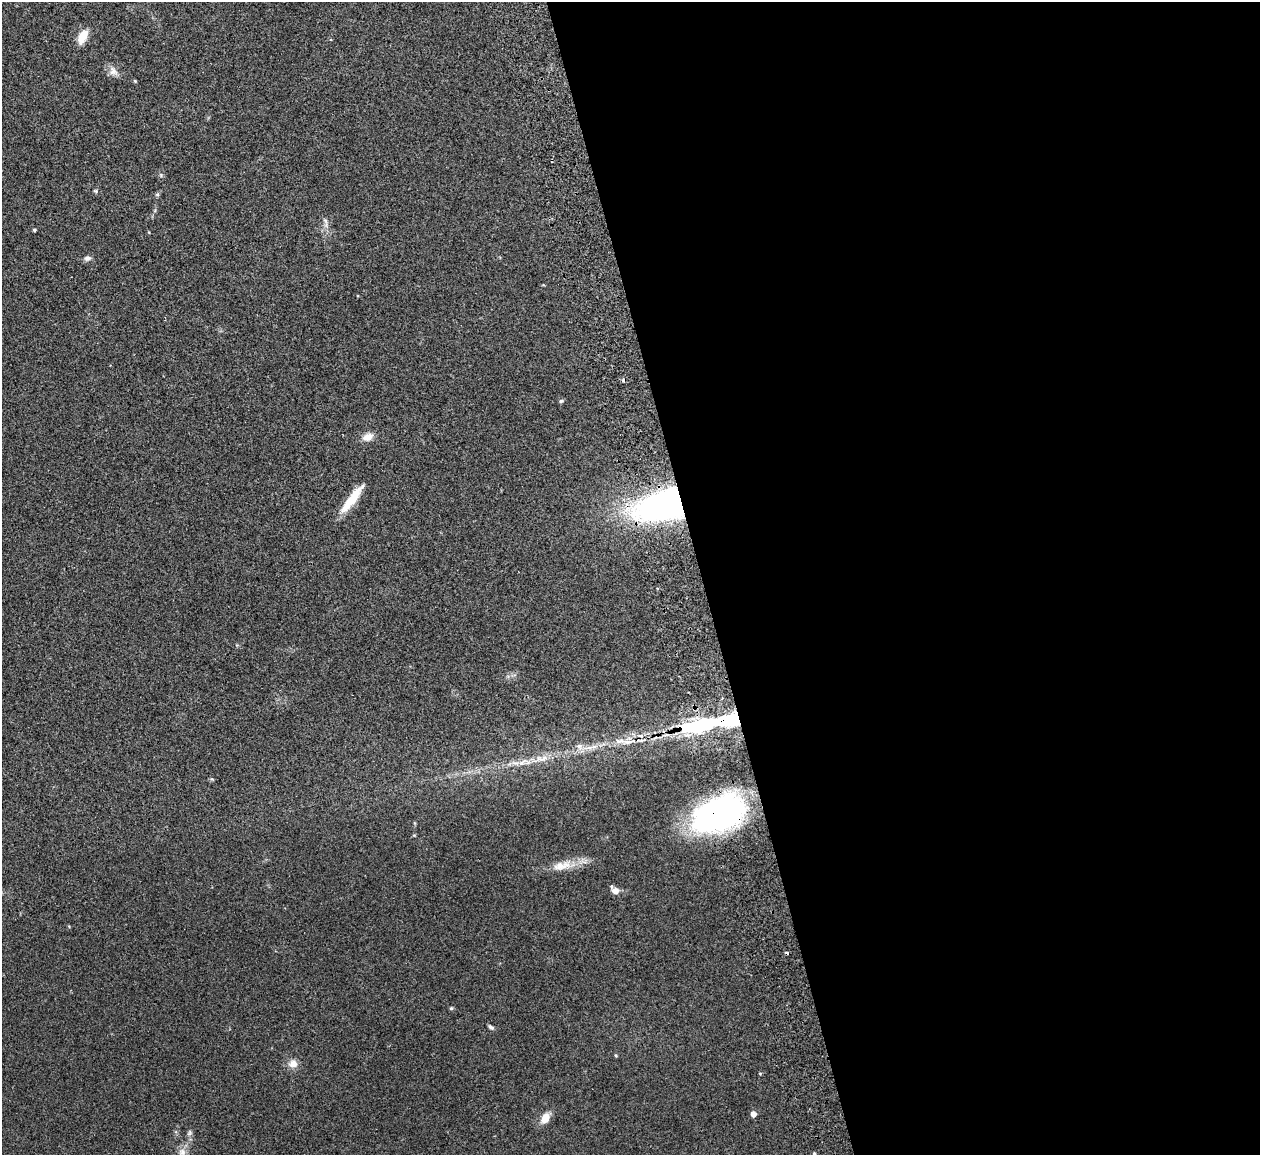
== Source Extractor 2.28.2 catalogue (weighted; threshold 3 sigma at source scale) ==
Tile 8 of 4 x 4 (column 4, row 2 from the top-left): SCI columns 3831-5088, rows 2459-3611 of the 5088 x 5029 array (HDU 1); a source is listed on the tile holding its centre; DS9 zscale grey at full resolution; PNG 1262 x 1157 px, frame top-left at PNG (2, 2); no overlay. Shown black and unused: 44% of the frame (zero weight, under 2 of 3 exposures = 3% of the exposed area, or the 3 px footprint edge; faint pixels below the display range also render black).
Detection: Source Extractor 2.28.2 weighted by HDU 2 'WHT'; one run over the whole footprint, this tile lists its part. Background 0.0722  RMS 0.0088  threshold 0.0395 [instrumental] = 3 sigma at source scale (4.5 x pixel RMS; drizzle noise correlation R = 1.50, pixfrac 1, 0.05/0.05 arcsec/px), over >= 5 px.
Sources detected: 38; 2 cosmic-ray / hot-pixel residue — not listed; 3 inside a brighter listed object's ellipse — not listed separately; the other 33 listed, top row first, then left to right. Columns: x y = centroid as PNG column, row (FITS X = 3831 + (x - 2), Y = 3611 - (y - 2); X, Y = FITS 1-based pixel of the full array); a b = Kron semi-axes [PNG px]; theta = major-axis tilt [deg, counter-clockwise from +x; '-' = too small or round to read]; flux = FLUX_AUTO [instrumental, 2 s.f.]
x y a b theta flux
83 36 16 9 63 13
113 71 15 10 -53 5.7
135 81 4 3 - 1
161 175 6 4 -49 1.3
96 191 6 5 - 1.2
157 194 6 5 - 1.4
325 221 7 5 -60 2.1
34 230 4 3 - 1.2
87 258 8 6 7 3
561 401 5 5 - 1.3
367 437 14 9 23 7.5
352 499 39 9 52 20
669 503 40 18 16 400
722 698 4 3 - 0.77
699 725 39 11 12 130
629 742 23 6 11 9.3
579 746 11 7 -46 4.7
594 747 12 7 12 5.6
542 759 23 9 4 12
212 779 6 4 -71 0.97
719 814 45 26 22 260
562 866 31 11 12 15
615 891 9 7 -8 5.8
451 1008 5 4 - 1.2
491 1027 7 4 -35 2
616 1055 4 4 - 0.89
293 1064 10 10 - 6.9
760 1073 4 3 - 0.65
753 1114 5 5 - 5.7
545 1118 14 9 58 9.2
189 1133 8 6 66 2.2
182 1152 10 10 - 5.3
814 1153 5 4 - 1.1
Overlapping masked pixels (flux is a lower limit): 4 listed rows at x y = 669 503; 699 725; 629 742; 719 814